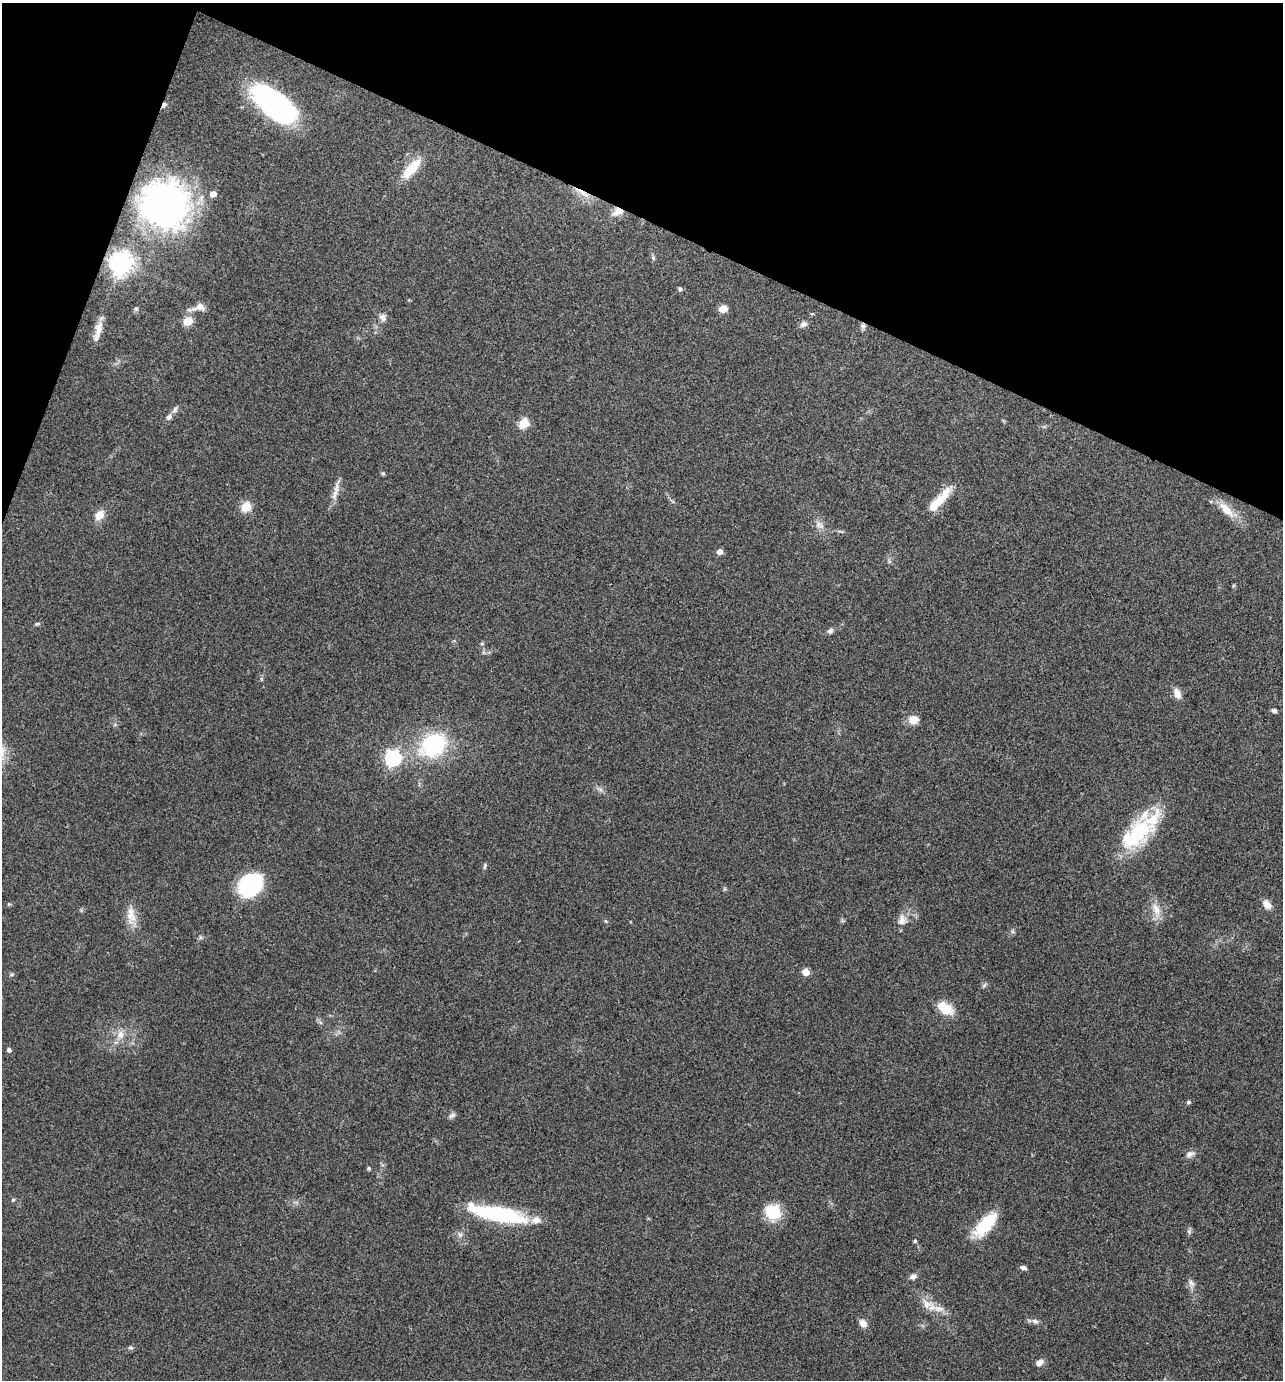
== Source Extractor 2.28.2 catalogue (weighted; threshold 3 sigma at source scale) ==
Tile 2 of 4 x 4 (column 2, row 1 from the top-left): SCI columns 1421-2701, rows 4142-5519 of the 5535 x 5521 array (HDU 1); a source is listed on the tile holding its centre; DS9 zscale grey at full resolution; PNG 1285 x 1382 px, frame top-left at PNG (2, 3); no overlay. Shown black and unused: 19% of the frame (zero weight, under 3 of 4 exposures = <1% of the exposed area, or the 3 px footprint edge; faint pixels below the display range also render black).
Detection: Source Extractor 2.28.2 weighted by HDU 2 'WHT'; one run over the whole footprint, this tile lists its part. Background 0.165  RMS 0.0072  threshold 0.0322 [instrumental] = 3 sigma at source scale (4.5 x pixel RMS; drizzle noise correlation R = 1.50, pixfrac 1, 0.05/0.05 arcsec/px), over >= 5 px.
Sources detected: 77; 1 inside a brighter object's white glare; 1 long thin detection or spike segment (spike, bleed or trail) — not listed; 4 inside a brighter listed object's ellipse — not listed separately; the other 71 listed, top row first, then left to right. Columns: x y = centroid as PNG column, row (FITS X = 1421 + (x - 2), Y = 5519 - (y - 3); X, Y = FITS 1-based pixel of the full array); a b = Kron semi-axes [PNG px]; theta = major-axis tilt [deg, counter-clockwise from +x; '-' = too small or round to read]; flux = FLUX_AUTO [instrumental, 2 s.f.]
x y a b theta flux
164 105 10 5 58 1.9
274 105 44 20 -39 170
411 169 28 10 48 18
581 192 25 5 -32 7.2
213 194 5 5 - 6.4
165 204 42 39 -26 280
618 211 14 9 29 7.2
121 263 8 7 - 620
680 289 5 5 - 1.5
199 307 16 10 14 6.6
136 309 6 5 - 1.3
723 309 5 5 - 14
382 317 10 8 -60 3.4
188 321 6 5 - 26
803 324 10 7 21 2.5
863 326 7 7 - 2.4
175 409 10 6 56 2.2
169 417 9 7 41 2.8
524 423 6 5 - 34
383 473 5 5 - 1
337 488 28 5 81 5.5
937 502 27 10 42 16
246 507 6 5 - 34
1226 509 27 10 -48 12
99 515 12 9 50 7.7
819 525 14 7 -35 4.3
720 552 5 5 - 5
1233 586 5 3 - 0.8
37 624 7 4 19 1.1
830 631 8 6 44 1.9
482 644 6 4 -1 0.89
1177 693 13 8 -67 5.6
1274 711 6 4 -20 1.9
913 720 11 10 - 7.5
115 724 6 4 19 1
433 745 29 22 32 67
393 758 7 7 - 210
1137 834 51 25 50 56
485 866 9 4 78 1.2
250 885 21 17 37 69
9 904 5 4 - 0.81
1267 904 11 8 -50 5.4
1156 909 18 9 -61 7.9
131 916 28 11 -83 10
902 920 15 10 81 5.8
606 921 5 4 - 0.81
806 972 5 5 - 12
12 974 6 4 18 0.94
984 985 7 4 45 1.3
945 1008 19 11 -32 15
120 1035 13 10 69 6.7
9 1050 4 4 - 2.1
1188 1102 4 4 - 1.5
452 1115 10 6 26 2.1
1190 1154 13 7 19 3.2
369 1168 5 4 - 1.2
13 1200 5 4 - 0.86
773 1212 16 14 -52 25
497 1214 63 15 -11 67
984 1224 37 13 38 26
1189 1231 8 6 69 1.6
460 1235 8 6 -89 2.3
915 1241 4 4 - 1.2
1023 1268 8 5 -13 2.3
913 1276 8 6 21 3.1
1191 1283 11 6 -46 2.9
927 1304 14 12 6 7.3
1035 1321 9 6 -20 2.5
863 1323 8 7 - 5.4
130 1348 8 4 -8 1.2
1039 1363 9 6 30 3.8
Overlapping masked pixels (flux is a lower limit): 4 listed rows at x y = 164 105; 581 192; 618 211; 863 326